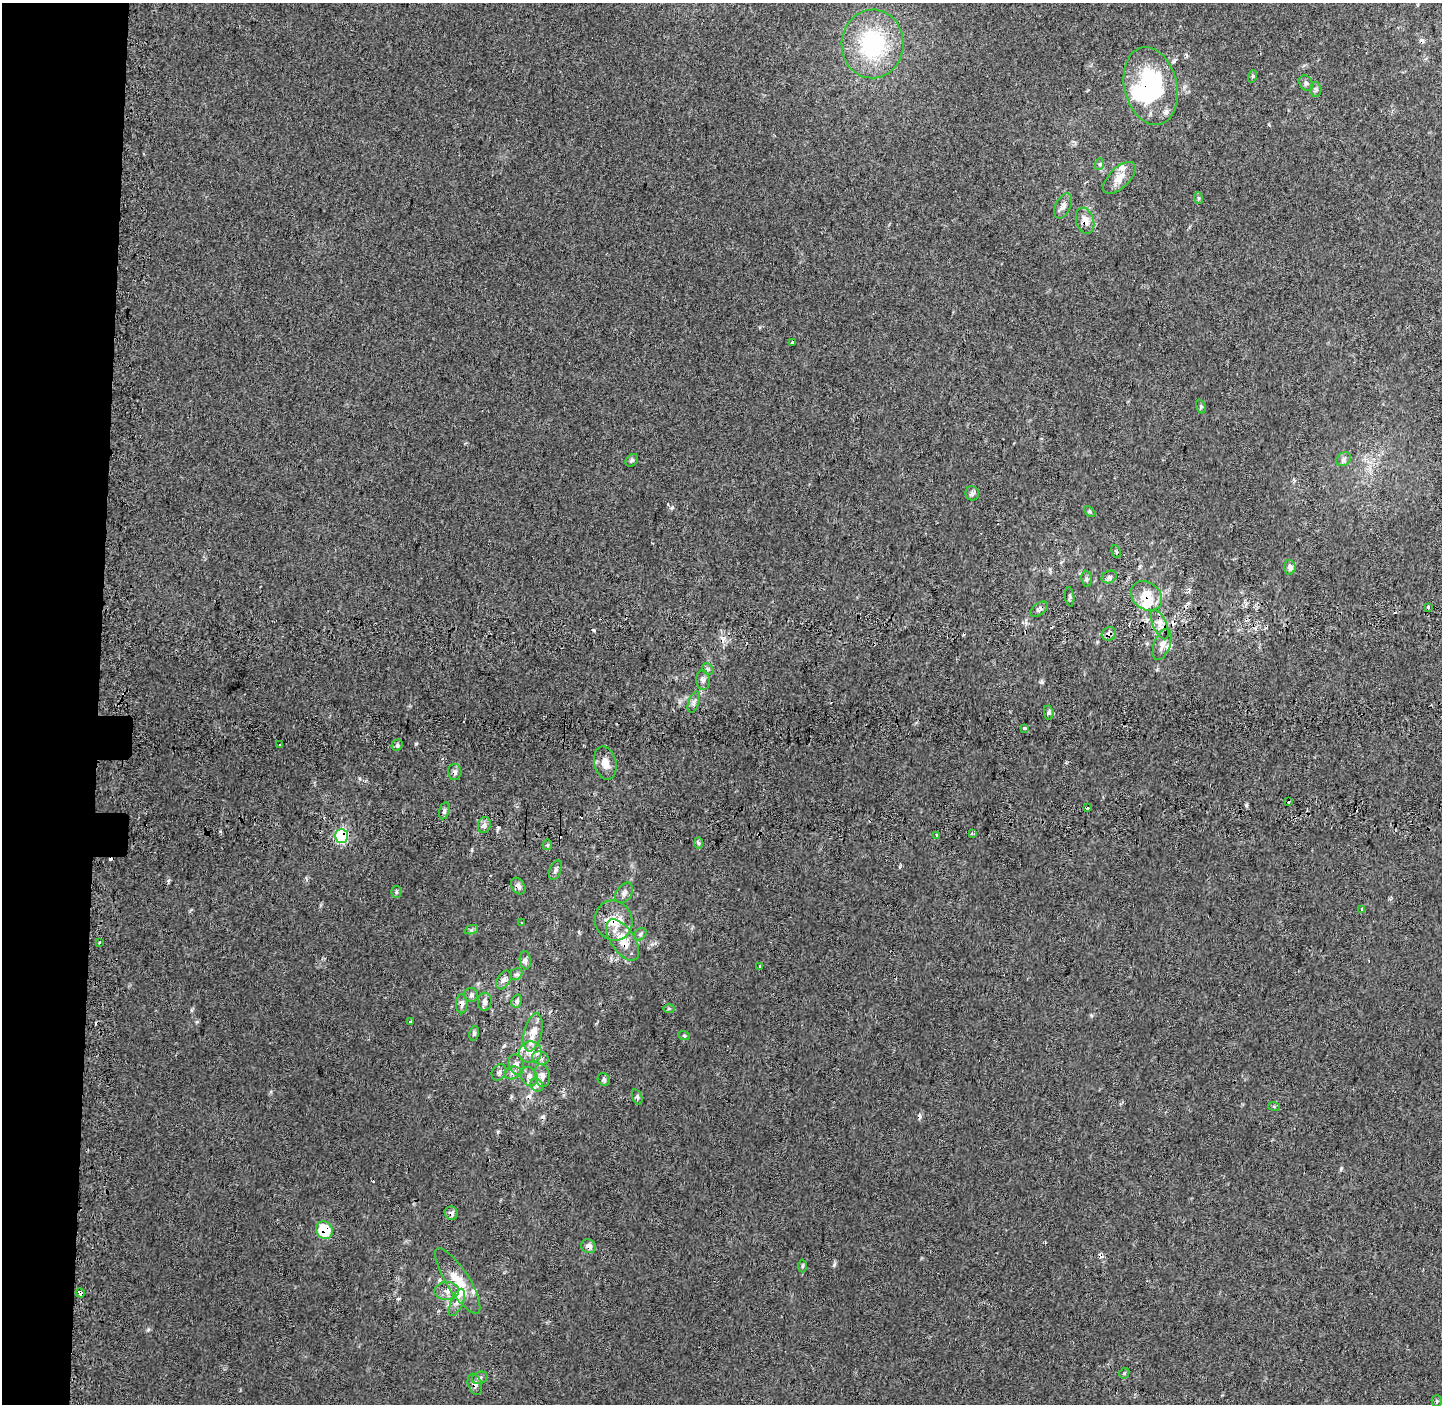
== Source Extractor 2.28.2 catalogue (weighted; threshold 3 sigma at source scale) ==
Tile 4 of 3 x 3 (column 1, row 2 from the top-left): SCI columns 44-1483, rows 1685-3086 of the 4398 x 4771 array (HDU 1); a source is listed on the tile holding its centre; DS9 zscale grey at full resolution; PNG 1444 x 1406 px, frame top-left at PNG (2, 3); each listed source drawn as its Kron ellipse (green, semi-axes under 4 px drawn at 4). Shown black and unused: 7% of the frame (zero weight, under 2 of 3 exposures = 6% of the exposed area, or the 3 px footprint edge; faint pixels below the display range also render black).
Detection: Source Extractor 2.28.2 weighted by HDU 2 'WHT'; one run over the whole footprint, this tile lists its part. Background 0.009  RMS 0.0058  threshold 0.026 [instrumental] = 3 sigma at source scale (4.5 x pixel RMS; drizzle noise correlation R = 1.50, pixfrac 1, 0.0396/0.0396 arcsec/px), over >= 5 px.
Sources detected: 121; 1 inside a brighter object's white glare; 19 cosmic-ray / hot-pixel residue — neither listed nor drawn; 9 inside a brighter listed object's ellipse — not listed separately; the other 92 listed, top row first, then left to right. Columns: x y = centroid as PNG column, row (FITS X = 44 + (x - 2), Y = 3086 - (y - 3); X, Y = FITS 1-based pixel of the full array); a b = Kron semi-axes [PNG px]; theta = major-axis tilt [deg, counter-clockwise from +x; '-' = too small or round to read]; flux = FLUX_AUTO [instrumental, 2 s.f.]
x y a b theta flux
873 44 34 31 85 59
1253 76 6 4 72 0.72
1306 83 8 6 -59 1.5
1151 86 39 26 -76 66
1316 89 7 5 -89 1.3
1100 164 6 4 72 0.89
1119 178 20 10 45 6.4
1198 198 6 4 -71 0.82
1063 206 13 7 65 3.3
1085 221 13 8 -72 5.3
793 342 3 3 - 2.2
1201 406 7 4 -71 0.95
1344 459 8 6 39 1.8
632 460 7 5 44 1.2
972 493 7 7 - 1.5
1090 511 6 4 -45 0.85
1116 552 7 4 -66 0.77
1290 567 7 6 - 2.9
1109 577 8 6 27 1.7
1087 579 8 5 -85 1.3
1146 596 17 13 -38 12
1070 597 9 4 -84 1.1
1428 607 4 3 - 5.5
1039 609 10 6 37 1.8
1160 624 16 6 -67 4.1
1109 634 7 6 - 2.4
1162 644 16 8 70 3.7
708 669 6 5 - 1.2
703 680 10 7 -84 2.1
694 702 11 5 70 1.9
1049 713 7 5 -84 1.2
1024 728 3 3 - 4.7
279 745 3 3 - 1.1
397 745 6 5 - 1.2
605 763 17 11 -77 6.2
455 772 8 6 -89 2.2
1289 802 3 3 - 5.6
1087 808 3 3 - 2.3
444 811 9 5 76 1.5
484 825 8 6 77 2.2
972 833 3 3 - 0.81
936 835 3 3 - 1.4
341 836 7 6 - 60
698 843 6 4 -88 1
547 845 5 5 - 0.91
555 870 10 5 68 1.6
518 886 9 6 -58 2.4
396 892 6 5 - 0.9
624 893 11 7 56 2.4
1361 909 3 3 - 0.83
614 921 20 18 -69 15
522 923 3 3 - 1.5
471 930 7 4 18 0.96
640 934 7 5 45 1.2
623 940 24 12 -56 12
99 943 3 3 - 1.5
525 960 9 5 -82 2
759 966 3 2 - 0.84
516 974 7 5 41 1.4
504 980 10 6 58 2.2
471 995 7 7 - 1.4
517 1001 7 5 61 1.8
485 1002 9 7 85 2.2
462 1004 9 6 -88 2.3
669 1009 6 4 1 0.71
410 1022 3 3 - 1.4
533 1032 19 9 77 7.7
474 1033 7 5 80 1
684 1036 6 3 -19 0.76
530 1052 11 10 - 6.2
540 1058 8 6 -17 2.1
516 1064 10 7 -73 2.9
499 1072 9 6 57 1.7
512 1073 9 6 17 2.3
529 1076 10 8 -61 3
542 1076 11 7 -78 3.4
604 1080 7 5 -52 1.3
537 1085 7 5 -46 1.7
637 1097 8 5 -70 1.2
1274 1106 6 4 -19 0.67
451 1213 7 6 - 2
324 1230 9 8 - 18
589 1246 7 7 - 3.2
802 1266 6 4 88 0.79
458 1281 38 11 -58 16
447 1291 12 9 4 4
80 1293 4 3 - 5.6
457 1302 14 6 67 3.2
1124 1373 6 4 45 0.71
480 1378 8 6 21 1.6
475 1384 11 7 -71 3.1
1437 1401 5 5 - 0.77
Overlapping masked pixels (flux is a lower limit): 19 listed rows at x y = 1151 86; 1085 221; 793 342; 1146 596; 1109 634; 1162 644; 455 772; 341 836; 518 886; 614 921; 623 940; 462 1004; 516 1064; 451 1213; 324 1230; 589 1246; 458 1281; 80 1293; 475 1384
Unlisted compact peaks at least as high as the median listed source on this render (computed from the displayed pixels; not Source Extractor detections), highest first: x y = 834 1265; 1341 1168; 1042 682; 148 1329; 197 1022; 1091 1015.